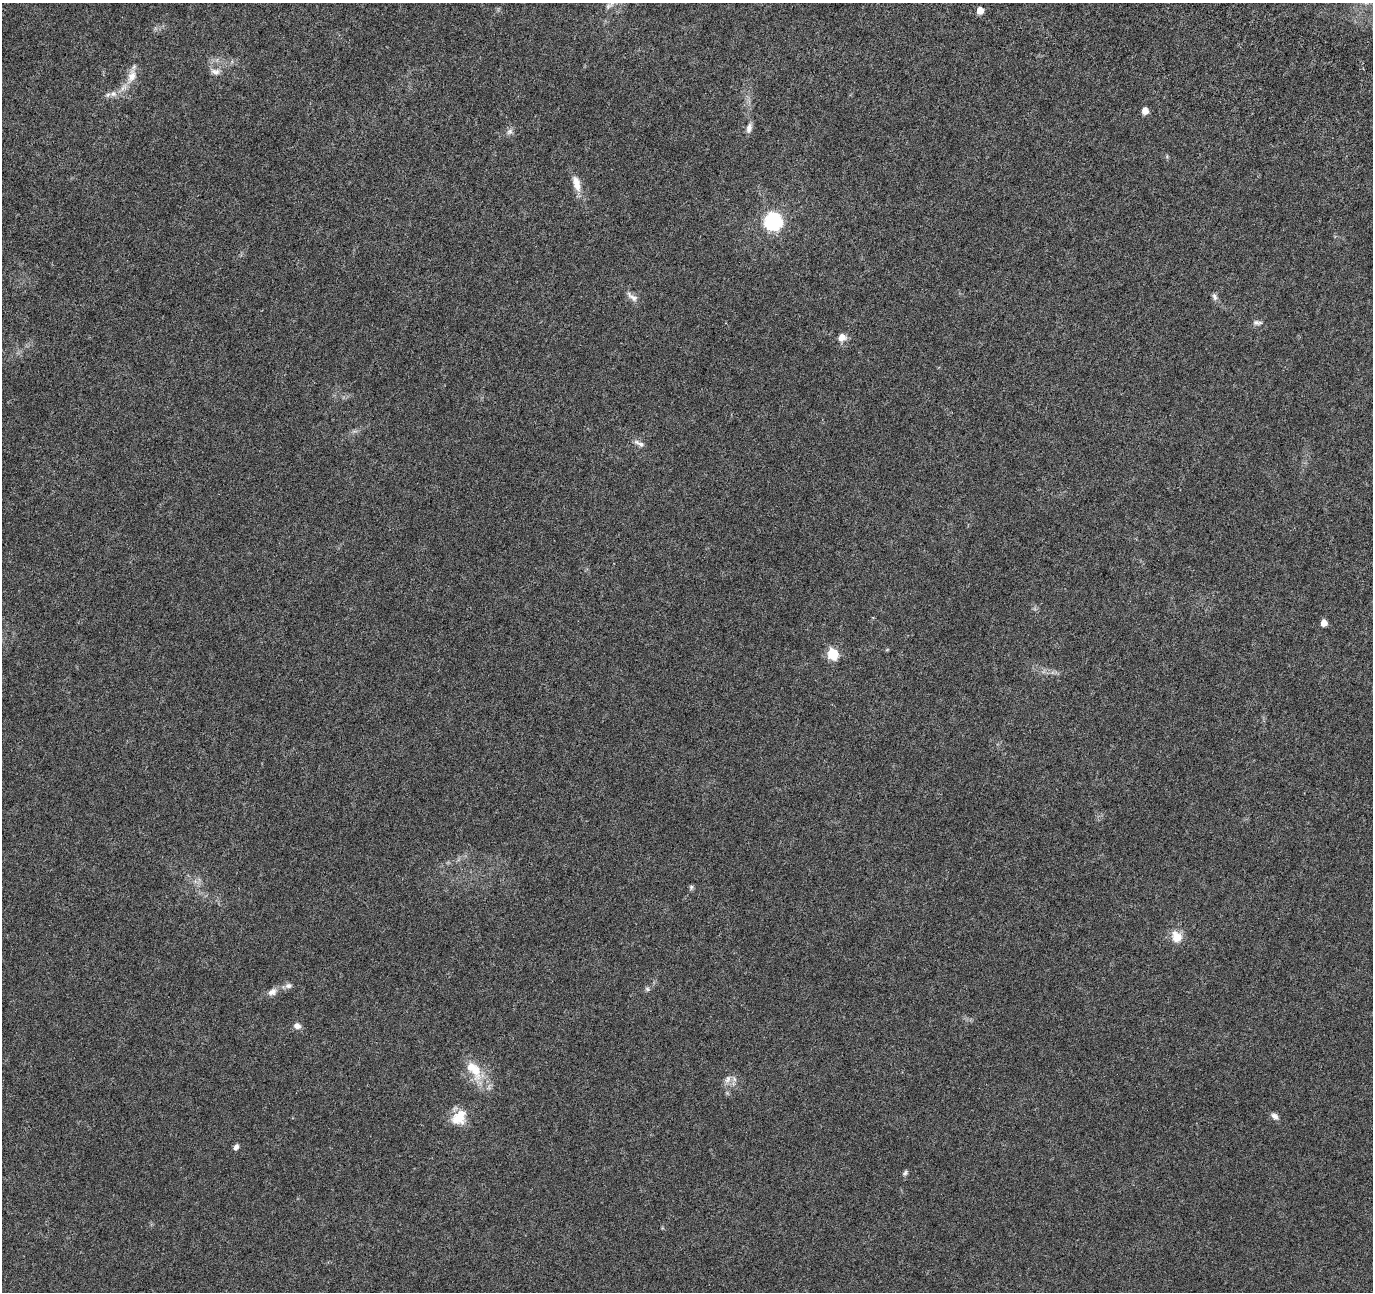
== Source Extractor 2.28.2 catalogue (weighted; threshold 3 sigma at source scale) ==
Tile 10 of 4 x 4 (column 2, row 3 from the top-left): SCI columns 1563-2933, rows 1692-2981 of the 5873 x 6022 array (HDU 1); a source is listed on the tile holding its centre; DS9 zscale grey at full resolution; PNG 1375 x 1294 px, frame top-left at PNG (2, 3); no overlay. Shown black and unused: <1% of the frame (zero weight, under 4 of 8 exposures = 9% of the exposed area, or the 3 px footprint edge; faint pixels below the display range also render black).
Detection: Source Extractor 2.28.2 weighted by HDU 2 'WHT'; one run over the whole footprint, this tile lists its part. Background 0.00921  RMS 0.0012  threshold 0.00494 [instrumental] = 3 sigma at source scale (4.09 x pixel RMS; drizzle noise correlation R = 1.36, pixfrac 0.8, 0.0396/0.0396 arcsec/px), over >= 5 px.
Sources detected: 29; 1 inside a brighter listed object's ellipse — not listed separately; the other 28 listed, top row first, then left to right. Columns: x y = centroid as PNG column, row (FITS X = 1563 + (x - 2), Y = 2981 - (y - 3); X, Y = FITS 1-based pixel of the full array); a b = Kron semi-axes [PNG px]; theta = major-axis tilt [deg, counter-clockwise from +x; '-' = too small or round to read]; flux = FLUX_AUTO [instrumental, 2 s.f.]
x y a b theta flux
980 10 6 5 - 1.2
215 72 13 8 -10 0.56
132 76 21 11 71 1.4
113 94 11 8 -13 0.59
1145 111 7 6 - 0.7
749 128 14 7 76 0.51
510 131 9 7 44 0.38
576 183 23 10 -75 1.3
773 221 8 7 - 36
632 297 20 7 -38 0.62
1214 297 10 6 -70 0.32
1257 323 13 6 -3 0.36
842 337 9 8 - 0.82
639 444 16 5 -27 0.46
1324 623 5 5 - 0.93
832 654 6 6 - 7.1
691 887 7 6 - 0.19
1176 936 14 12 -59 1.4
288 986 10 7 11 0.41
647 989 7 5 -22 0.21
272 992 13 9 30 0.62
297 1026 9 7 -13 0.52
475 1070 29 13 -75 2.4
728 1079 12 7 67 0.57
1275 1116 11 6 -38 0.42
459 1117 21 15 46 2.1
236 1147 7 5 66 0.35
905 1173 7 5 72 0.22